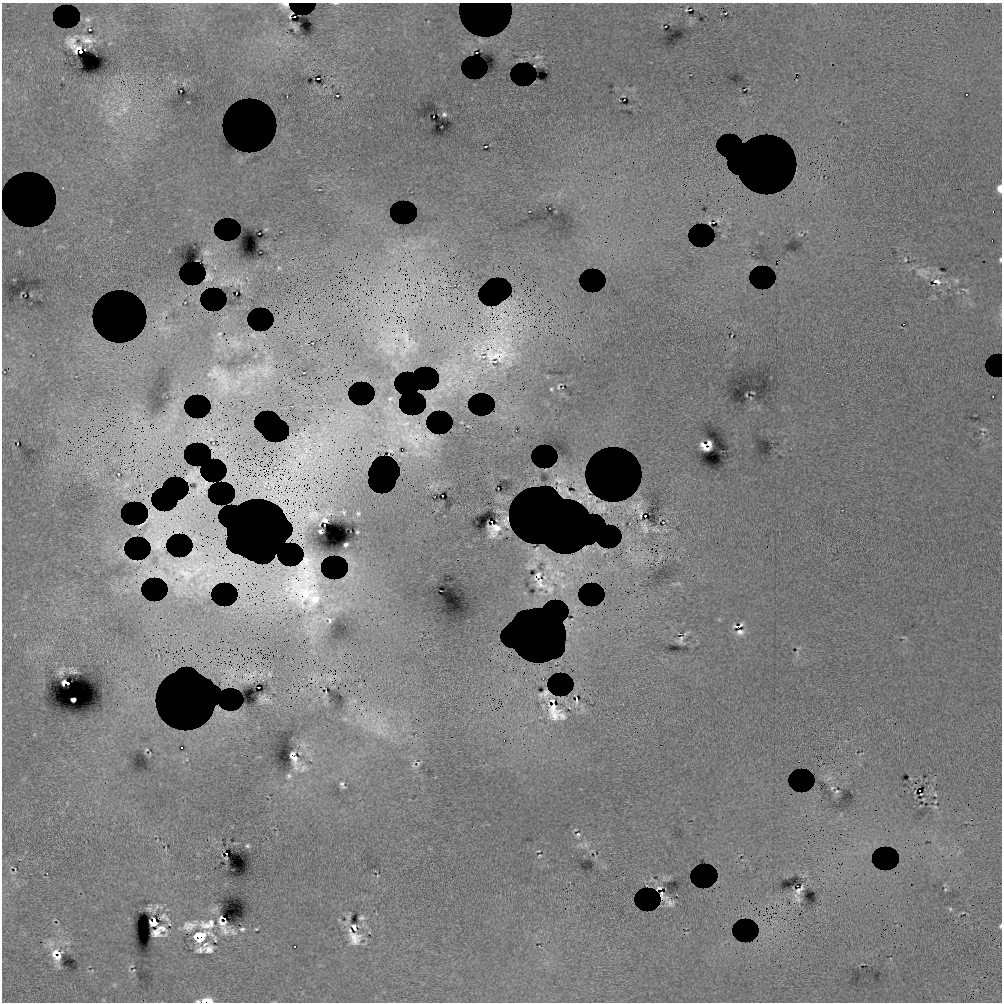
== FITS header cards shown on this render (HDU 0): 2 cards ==
NAXIS1  =                 1000 / length of data axis 1
NAXIS2  =                 1000 / length of data axis 2

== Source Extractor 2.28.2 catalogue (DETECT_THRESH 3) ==
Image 1000 x 1000 px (HDU 0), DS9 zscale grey, 1 PNG px = 1 image px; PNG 1004 x 1004 px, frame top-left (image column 1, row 1000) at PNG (2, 3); no overlay
Background 808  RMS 18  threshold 54.2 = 3 sigma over >= 5 px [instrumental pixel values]
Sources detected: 176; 49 with non-positive FLUX_AUTO (blend fragments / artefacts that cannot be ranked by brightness) are not listed; the other 127 listed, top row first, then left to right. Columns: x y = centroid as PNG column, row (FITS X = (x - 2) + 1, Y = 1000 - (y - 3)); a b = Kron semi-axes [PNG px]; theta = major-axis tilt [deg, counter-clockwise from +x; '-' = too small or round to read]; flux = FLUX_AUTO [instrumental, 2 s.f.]
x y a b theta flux
335 3 8 3 1 2000
686 10 3 2 - 970
87 19 8 6 -36 3600
294 27 9 3 -51 3300
90 29 2 2 - 1000
87 40 18 8 -11 11000
480 40 4 2 - 1100
80 50 11 4 -46 140000
537 57 10 5 7 2900
318 78 3 2 - 1600
337 95 2 2 - 650
444 114 4 4 - 2200
486 146 2 2 - 870
1000 188 6 4 -88 17000
718 221 5 4 - 1300
709 222 3 2 - 1100
19 252 6 4 46 2200
206 253 12 9 -2 5000
905 260 3 2 - 1200
1000 260 5 3 - 2100
919 271 9 7 -53 5400
238 281 7 4 -72 2700
937 281 6 4 -16 4500
956 281 8 6 -68 2600
965 290 12 3 -21 2000
499 321 5 3 - 2200
903 324 2 2 - 600
219 334 3 2 - 970
253 335 7 4 -53 1900
508 339 7 4 -16 4000
252 372 10 4 13 4600
559 386 12 6 63 2600
551 389 3 3 - 1500
390 398 6 5 - 2000
406 423 13 5 23 7000
983 429 7 5 -11 2200
303 434 5 2 - 1600
416 436 8 3 22 3500
431 437 5 3 - 2300
211 439 4 2 - 1300
414 443 12 4 -42 6800
709 443 7 4 -70 5000
704 446 9 5 -45 11000
391 451 4 2 - 1500
118 474 3 2 - 590
559 480 10 5 -3 6600
126 485 9 5 33 4100
588 497 6 4 43 2600
588 503 6 4 88 3900
358 513 3 2 - 1300
640 513 10 4 -77 3200
311 515 7 6 - 6500
505 524 6 3 -46 3200
139 526 4 2 - 1400
644 527 11 5 -68 6800
654 529 8 7 - 4100
494 530 12 10 50 13000
357 532 2 2 - 790
346 544 4 3 - 2200
604 551 4 3 - 1700
660 557 4 2 - 1200
549 566 8 5 -90 6200
557 573 17 11 -32 23000
552 576 14 8 88 13000
545 577 6 5 - 3400
540 580 5 3 - 2300
563 585 13 11 -6 15000
550 589 12 6 -34 9100
315 599 17 8 59 26000
328 619 9 4 -20 4900
741 624 4 3 - 2000
740 632 7 4 4 4400
681 640 6 4 75 2700
60 672 9 7 34 3000
74 672 7 4 -14 1700
269 674 3 2 - 690
250 676 3 2 - 720
67 683 4 3 - 110000
73 699 4 3 - 6800
266 699 4 2 - 1100
576 700 9 3 -82 2300
381 732 9 5 0 5700
146 750 4 2 - 1000
413 765 9 7 -56 4100
296 768 13 9 -64 7200
304 768 14 9 34 9600
289 776 9 7 61 4400
829 778 8 3 32 2100
342 784 8 4 -60 2700
832 788 5 4 - 1400
919 790 3 3 - 63000
837 791 6 5 - 1900
935 794 6 4 -46 1800
923 799 3 2 - 970
935 807 6 3 -37 1200
578 835 4 3 - 1900
586 845 8 5 -60 3700
247 846 3 3 - 1700
540 856 3 2 - 1100
659 888 5 2 - 1900
799 890 9 4 48 4500
797 898 7 3 -55 3300
149 909 10 5 -4 3200
950 909 5 4 - 1600
348 917 5 5 - 1600
361 918 5 3 - 2500
154 920 5 4 - 160000
211 922 17 10 89 14000
222 923 9 5 -12 1700
190 925 26 7 8 18000
207 926 12 7 9 8500
1000 926 4 3 - 1800
161 928 10 5 -24 7900
354 928 4 3 - 22000
242 929 6 4 -3 2500
256 929 3 2 - 1100
224 930 17 8 -54 7800
350 930 4 2 - 430
233 931 10 4 -44 4300
156 932 12 6 -18 1200
199 936 8 5 7 170000
354 938 19 15 -54 18000
205 944 12 5 35 4800
208 949 12 9 10 8600
200 950 9 6 16 5700
57 954 17 13 -83 21000
133 970 3 2 - 800
At the frame edge (FLAGS 8, measured only in part): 4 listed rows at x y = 335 3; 1000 188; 1000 260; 1000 926
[49 non-positive-flux detections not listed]